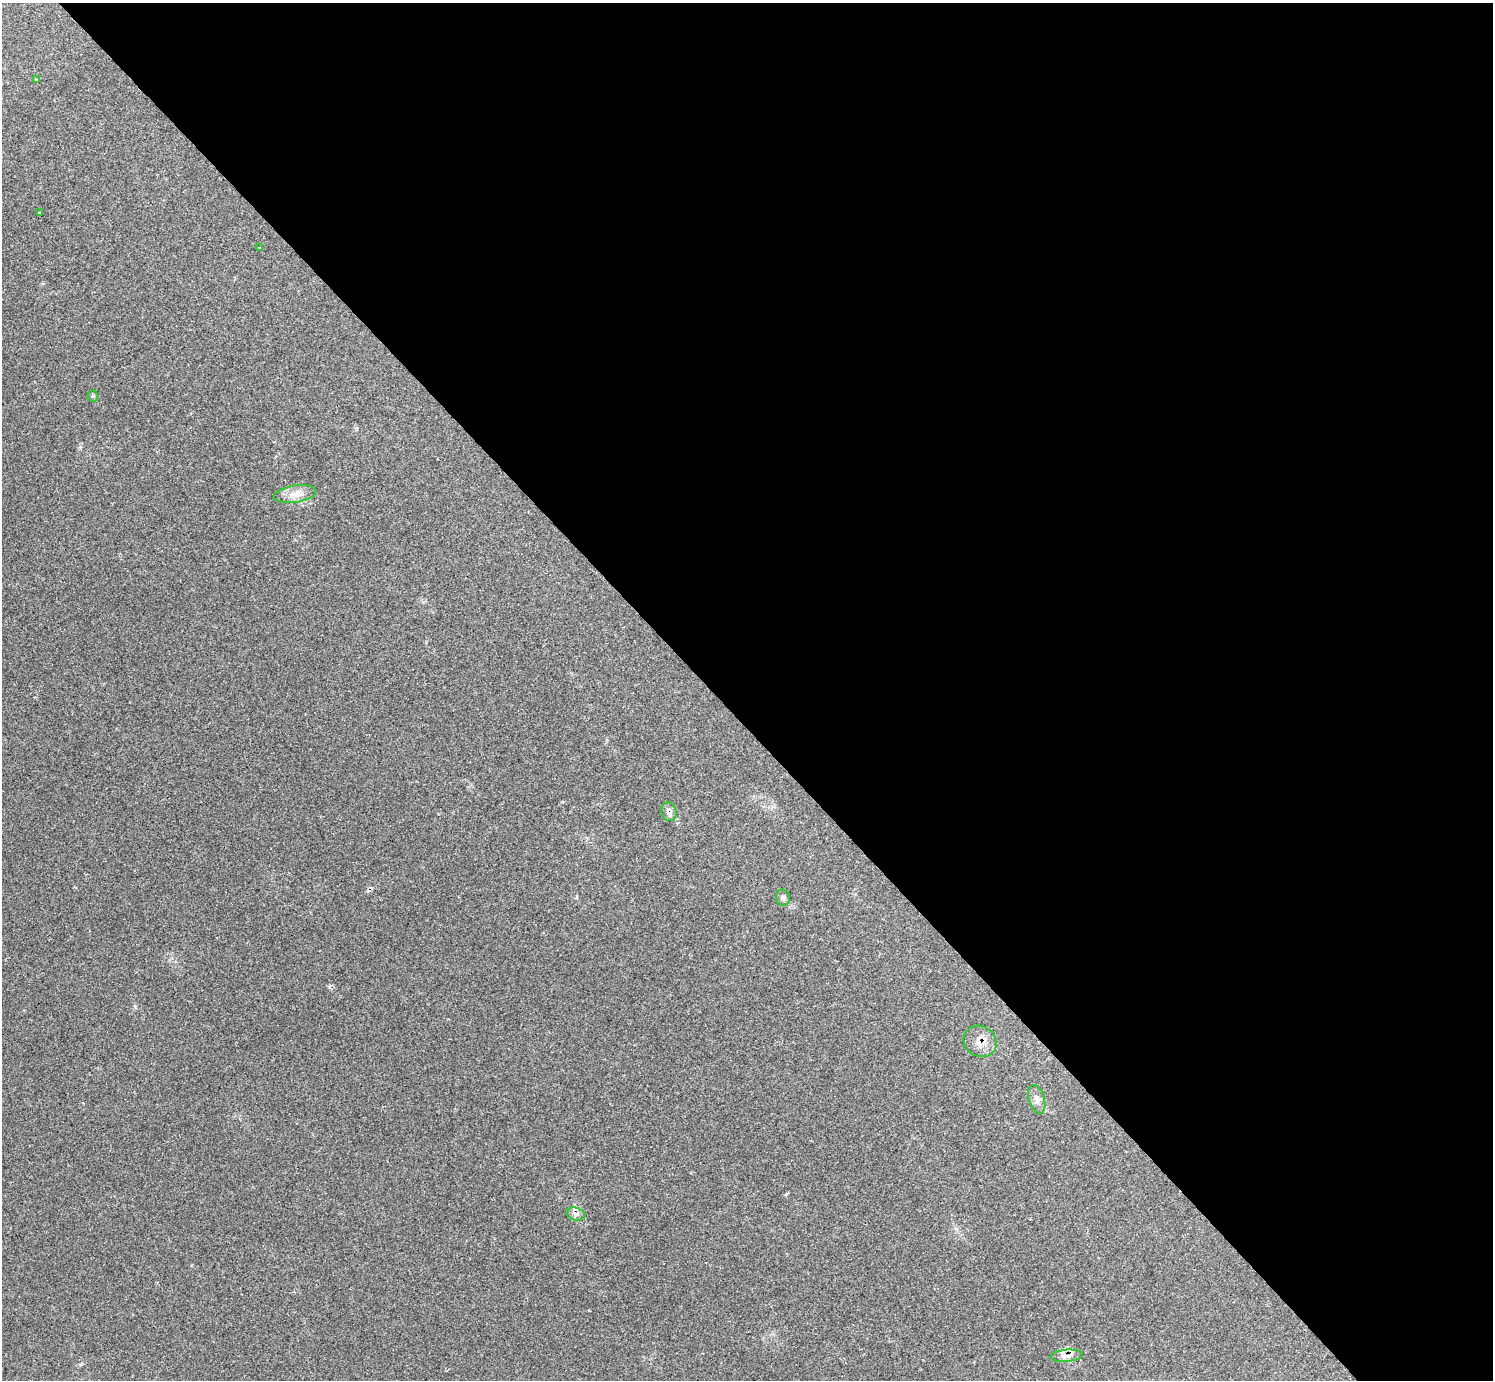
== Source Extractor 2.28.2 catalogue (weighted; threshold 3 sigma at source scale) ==
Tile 8 of 4 x 4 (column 4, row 2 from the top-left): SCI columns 4474-5964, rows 2921-4298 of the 5972 x 5970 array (HDU 1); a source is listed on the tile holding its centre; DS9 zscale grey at full resolution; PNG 1495 x 1382 px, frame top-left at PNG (2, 3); each listed source drawn as its Kron ellipse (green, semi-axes under 4 px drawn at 4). Shown black and unused: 52% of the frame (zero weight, under 2 of 3 exposures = <1% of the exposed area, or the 3 px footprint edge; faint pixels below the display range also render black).
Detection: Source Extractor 2.28.2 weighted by HDU 2 'WHT'; one run over the whole footprint, this tile lists its part. Background 0.161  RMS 0.0092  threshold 0.0415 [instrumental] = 3 sigma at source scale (4.5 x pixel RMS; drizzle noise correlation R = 1.50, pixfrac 1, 0.05/0.05 arcsec/px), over >= 5 px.
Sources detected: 11; all 11 listed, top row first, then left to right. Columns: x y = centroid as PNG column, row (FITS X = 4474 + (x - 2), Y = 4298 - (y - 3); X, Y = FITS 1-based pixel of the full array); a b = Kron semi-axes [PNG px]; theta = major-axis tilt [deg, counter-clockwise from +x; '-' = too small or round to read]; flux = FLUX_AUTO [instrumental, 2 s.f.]
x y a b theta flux
36 79 3 3 - 1.9
40 213 3 3 - 1.9
260 248 3 2 - 0.76
93 396 5 5 - 1.3
295 494 21 8 9 9
669 812 9 7 -75 4.7
783 898 8 7 - 2.5
980 1041 17 15 -36 10
1037 1099 15 8 -72 5.4
576 1214 9 6 -16 3.5
1067 1356 16 6 4 5.6
Overlapping masked pixels (flux is a lower limit): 3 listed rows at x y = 669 812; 980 1041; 576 1214
Unlisted compact peaks at least as high as the median listed source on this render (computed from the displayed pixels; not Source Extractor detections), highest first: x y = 329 987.